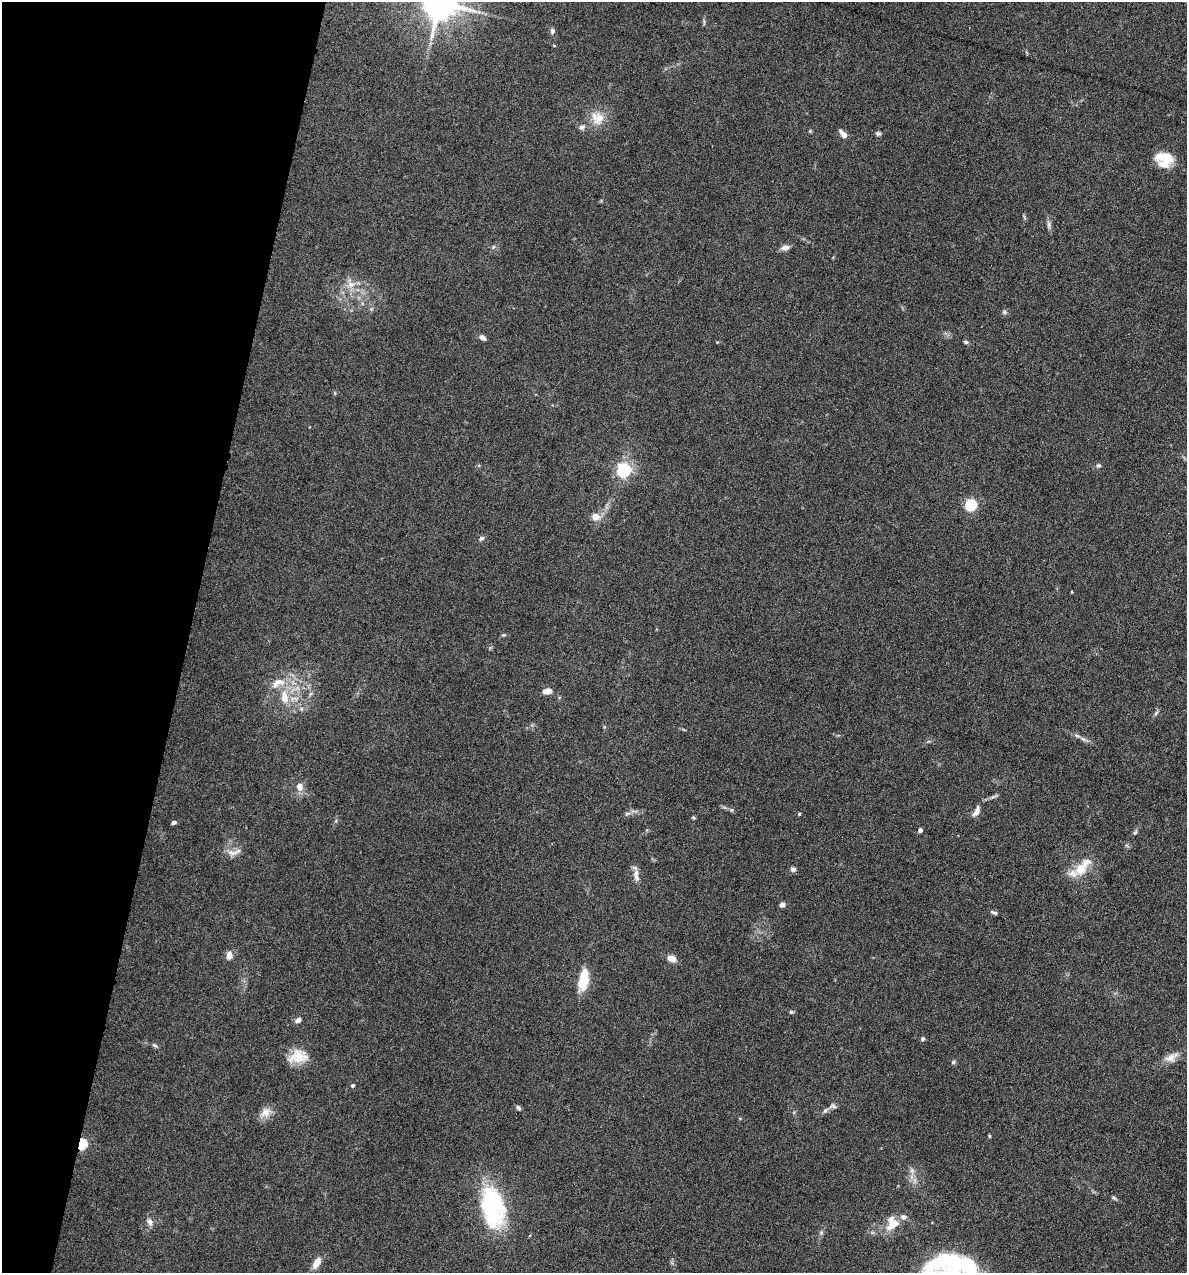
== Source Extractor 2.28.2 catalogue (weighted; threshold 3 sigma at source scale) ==
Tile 9 of 4 x 4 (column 1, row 3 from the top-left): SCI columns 122-1306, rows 1272-2542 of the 5105 x 5085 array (HDU 1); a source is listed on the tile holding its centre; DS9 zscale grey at full resolution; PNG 1189 x 1275 px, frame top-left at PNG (2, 2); no overlay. Shown black and unused: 16% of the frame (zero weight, under 4 of 8 exposures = <1% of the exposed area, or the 3 px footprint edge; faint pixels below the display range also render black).
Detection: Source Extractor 2.28.2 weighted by HDU 2 'WHT'; one run over the whole footprint, this tile lists its part. Background 0.207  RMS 0.0064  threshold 0.0261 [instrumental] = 3 sigma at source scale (4.09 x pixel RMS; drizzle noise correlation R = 1.36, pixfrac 0.8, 0.05/0.05 arcsec/px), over >= 5 px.
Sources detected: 73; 1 inside a brighter object's white glare — not listed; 5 inside a brighter listed object's ellipse — not listed separately; the other 67 listed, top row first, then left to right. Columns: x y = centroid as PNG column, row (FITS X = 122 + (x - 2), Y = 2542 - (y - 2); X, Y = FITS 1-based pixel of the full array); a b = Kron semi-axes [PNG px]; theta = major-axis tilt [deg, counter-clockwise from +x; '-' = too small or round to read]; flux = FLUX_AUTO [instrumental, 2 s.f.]
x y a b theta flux
439 2 11 9 -10 1700
552 31 7 6 - 1.6
599 118 19 13 67 9.5
582 127 9 7 29 1.9
810 131 5 5 - 0.63
843 134 9 5 -50 3.6
878 134 7 5 -24 1.3
1167 157 24 13 71 12
1024 217 7 4 -71 0.81
1049 225 13 4 -83 1.9
493 247 6 4 47 0.9
785 247 12 6 9 2.7
351 284 11 9 23 4.8
1004 312 6 5 - 1.2
482 337 8 5 -37 2.5
966 342 6 4 -16 1
335 393 5 3 - 0.61
1098 466 7 6 - 1.3
624 470 6 6 - 140
971 505 5 5 - 67
595 517 5 5 - 11
481 538 7 6 - 1.7
1072 592 4 2 - 0.43
503 635 6 3 17 0.72
547 691 11 7 5 3.5
284 697 18 10 -80 9.3
301 709 6 5 - 1.3
1156 713 7 4 46 1.1
1077 735 10 4 -11 1.7
299 786 11 9 -84 4.7
976 811 14 7 63 3.7
627 813 8 4 9 1.4
799 814 4 3 - 0.73
693 818 4 4 - 0.81
174 823 6 4 21 1.2
920 830 4 4 - 2.3
1135 832 6 5 - 0.99
234 852 23 7 13 4.2
793 869 6 5 - 2.2
1080 869 14 12 38 11
636 876 18 7 -84 4
782 905 5 5 - 2.7
994 912 11 4 -19 1.3
229 955 10 7 84 3.7
672 958 9 7 -20 5.5
584 979 20 9 79 19
791 1012 5 4 - 0.88
298 1020 7 6 - 2.3
923 1039 6 5 - 1.2
155 1045 8 4 -20 1.1
298 1056 24 16 11 11
1171 1057 20 9 27 5.7
953 1062 6 4 29 1
353 1085 5 4 - 0.95
833 1106 9 7 -13 1.8
518 1108 7 5 -49 1.2
825 1110 9 5 52 1.6
265 1112 15 12 43 5.7
989 1136 4 3 - 0.62
82 1144 5 5 - 55
1114 1198 8 4 -27 1
493 1208 47 24 -78 68
149 1222 10 8 -52 2.9
892 1224 20 15 57 11
317 1263 16 8 60 5.3
938 1263 44 14 26 32
969 1266 23 15 -56 24
Overlapping masked pixels (flux is a lower limit): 1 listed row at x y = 82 1144
Isophote crosses this tile's border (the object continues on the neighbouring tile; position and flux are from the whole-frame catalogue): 3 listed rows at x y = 439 2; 938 1263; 969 1266